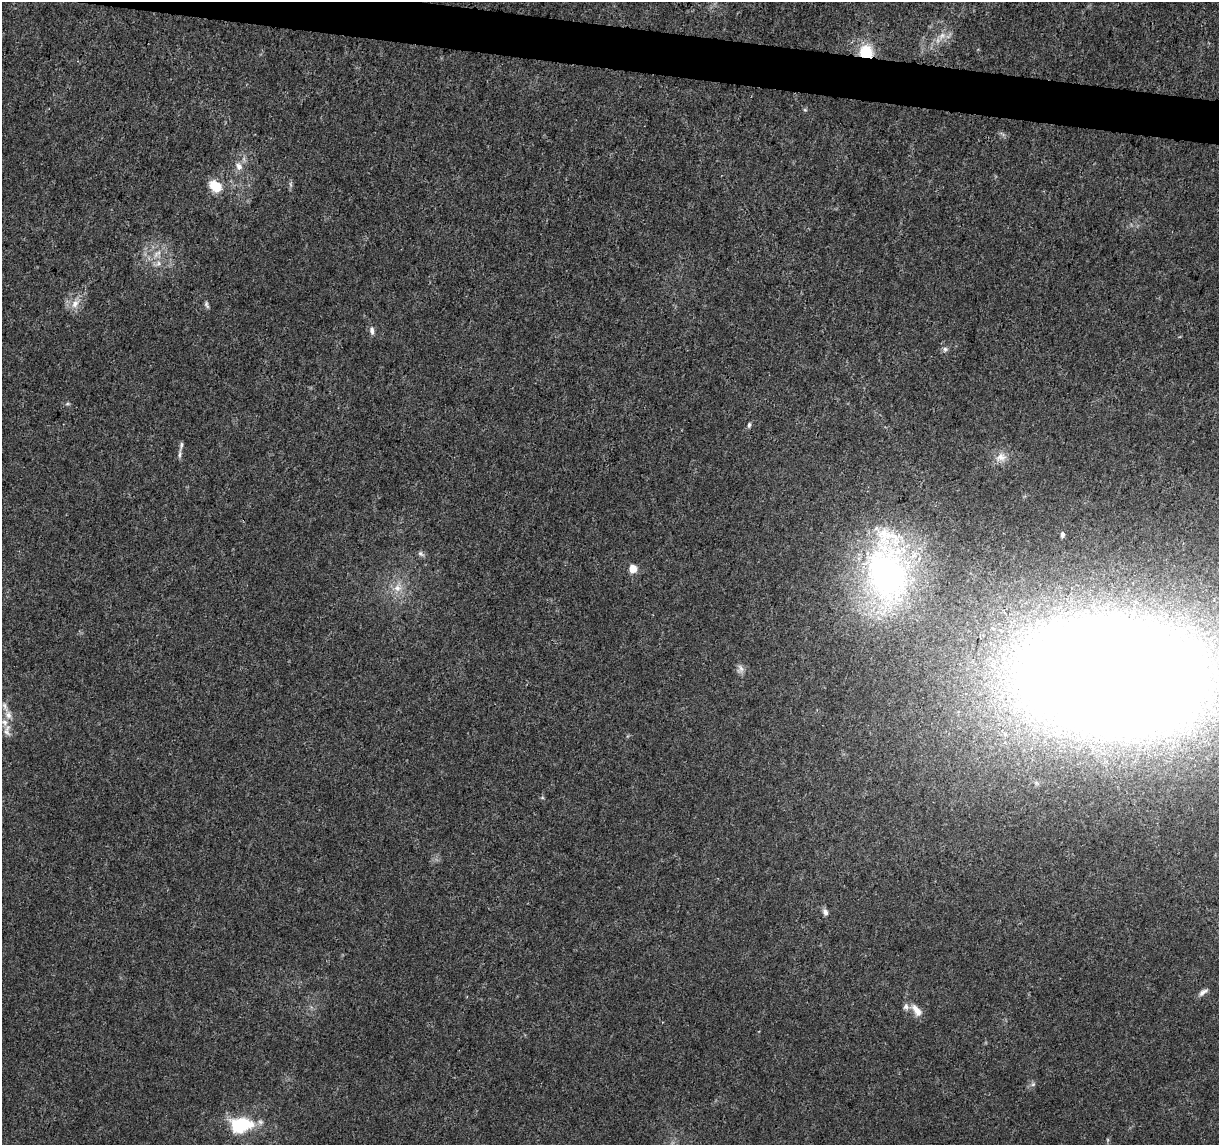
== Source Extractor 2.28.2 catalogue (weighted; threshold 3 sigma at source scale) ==
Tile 11 of 4 x 4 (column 3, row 3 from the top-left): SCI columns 2435-3651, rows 1372-2514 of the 4875 x 5084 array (HDU 1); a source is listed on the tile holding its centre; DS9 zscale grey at full resolution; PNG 1221 x 1147 px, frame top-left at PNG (2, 2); no overlay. Shown black and unused: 3% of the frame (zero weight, under 3 of 5 exposures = <1% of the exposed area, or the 3 px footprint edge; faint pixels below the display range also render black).
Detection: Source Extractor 2.28.2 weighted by HDU 2 'WHT'; one run over the whole footprint, this tile lists its part. Background 0.007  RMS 0.0012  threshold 0.00538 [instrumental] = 3 sigma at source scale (4.5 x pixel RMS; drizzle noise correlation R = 1.50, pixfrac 1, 0.0396/0.0396 arcsec/px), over >= 5 px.
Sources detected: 33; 1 inside a brighter object's white glare — not listed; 3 inside a brighter listed object's ellipse — not listed separately; the other 29 listed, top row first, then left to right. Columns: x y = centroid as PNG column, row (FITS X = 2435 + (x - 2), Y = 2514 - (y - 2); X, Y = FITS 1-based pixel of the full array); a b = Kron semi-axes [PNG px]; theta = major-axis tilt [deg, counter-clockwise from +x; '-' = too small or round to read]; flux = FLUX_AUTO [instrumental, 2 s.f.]
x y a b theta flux
942 36 12 8 46 0.92
866 52 17 16 - 3.5
239 166 12 8 -56 0.78
290 184 7 4 -71 0.22
216 186 10 8 -40 3.3
157 254 15 6 37 0.85
159 263 7 4 -89 0.31
75 304 13 9 65 1.1
206 305 10 5 -66 0.28
372 331 10 6 -84 0.45
945 349 6 6 - 0.3
67 404 6 4 18 0.17
749 425 7 4 75 0.25
180 454 16 4 86 0.45
1001 457 16 12 13 1.2
1062 534 6 4 80 0.3
421 554 8 6 -44 0.32
633 568 5 5 - 3.5
887 570 88 47 -87 42
398 588 10 10 - 1
741 668 13 6 -66 0.53
1114 669 142 61 -4 410
8 715 11 9 -69 0.76
6 732 13 6 -47 0.55
825 912 9 6 -62 0.48
1203 992 13 6 36 0.51
917 1010 17 8 -55 1.1
1033 1084 7 4 45 0.25
241 1125 22 14 7 7
Overlapping masked pixels (flux is a lower limit): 1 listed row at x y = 866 52